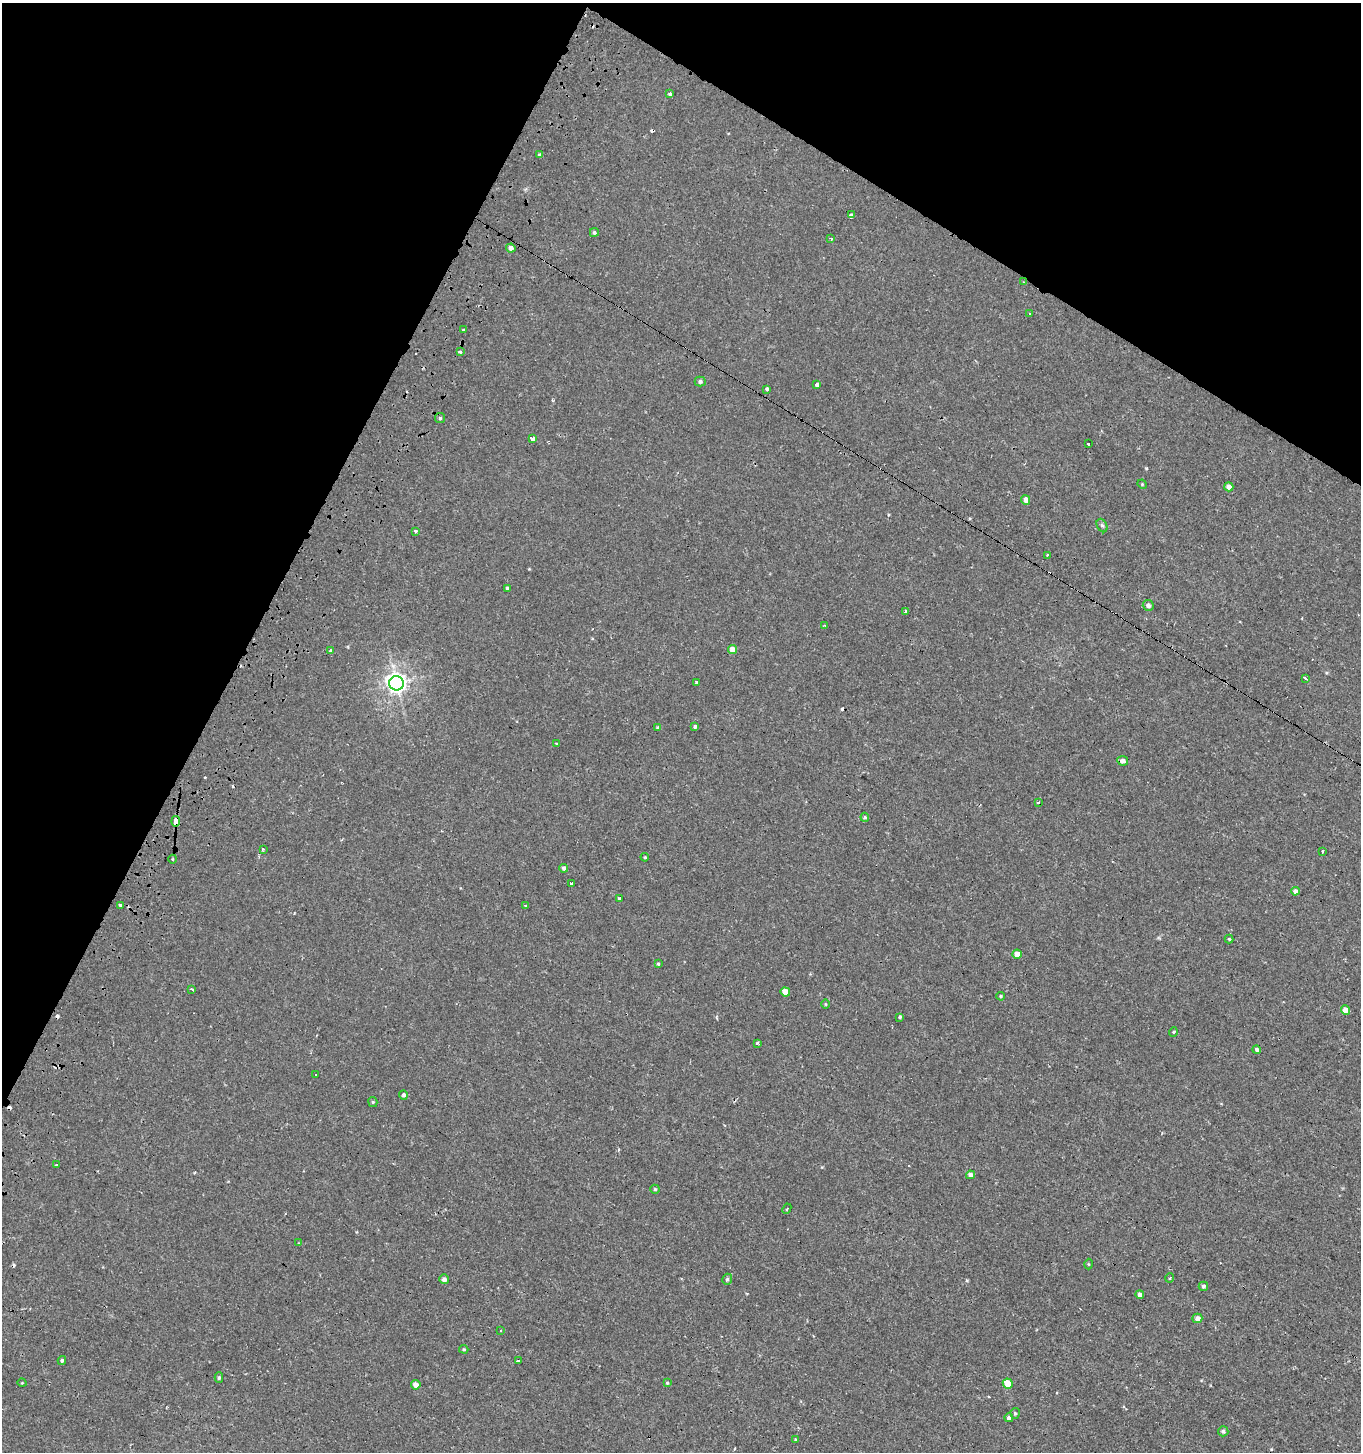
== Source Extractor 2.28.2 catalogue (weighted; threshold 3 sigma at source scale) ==
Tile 2 of 4 x 4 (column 2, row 1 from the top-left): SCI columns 1559-2917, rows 4393-5842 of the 5950 x 5842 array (HDU 1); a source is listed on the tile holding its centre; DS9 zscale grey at full resolution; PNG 1363 x 1454 px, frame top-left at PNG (2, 3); each listed source drawn as its Kron ellipse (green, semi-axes under 4 px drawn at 4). Shown black and unused: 26% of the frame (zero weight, under 2 of 3 exposures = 3% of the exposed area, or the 3 px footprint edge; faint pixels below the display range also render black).
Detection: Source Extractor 2.28.2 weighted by HDU 2 'WHT'; one run over the whole footprint, this tile lists its part. Background -4.14e-04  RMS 0.0023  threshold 0.0104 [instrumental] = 3 sigma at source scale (4.5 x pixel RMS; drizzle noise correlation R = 1.50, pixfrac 1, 0.0396/0.0396 arcsec/px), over >= 5 px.
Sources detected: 100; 12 cosmic-ray / hot-pixel residue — neither listed nor drawn; the other 88 listed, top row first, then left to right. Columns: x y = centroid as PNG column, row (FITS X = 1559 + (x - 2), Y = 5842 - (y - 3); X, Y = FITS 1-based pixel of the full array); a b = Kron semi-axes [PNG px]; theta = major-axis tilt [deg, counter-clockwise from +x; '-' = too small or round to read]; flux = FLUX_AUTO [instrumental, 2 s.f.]
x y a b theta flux
670 94 4 3 - 10
540 155 4 3 - 0.42
851 215 4 3 - 1.6
594 232 4 4 - 0.49
831 239 3 2 - 0.46
511 248 4 4 - 1.1
1024 282 4 3 - 0.24
1030 313 3 2 - 0.34
463 330 3 3 - 0.78
460 352 3 3 - 0.58
700 381 5 5 - 0.62
817 385 4 3 - 2.4
767 389 3 3 - 1.2
440 418 5 5 - 0.38
532 439 4 3 - 6.4
1088 444 3 3 - 4.6
1142 484 5 4 - 0.21
1229 487 4 4 - 1.6
1026 500 5 4 - 1.4
1102 525 7 5 -61 0.43
416 531 3 3 - 1.5
1047 555 3 3 - 0.65
507 588 3 3 - 4.1
1148 605 5 5 - 0.82
905 611 3 3 - 0.58
824 626 4 2 - 0.31
732 649 4 4 - 2.2
331 651 3 3 - 0.53
1305 678 4 3 - 0.83
696 682 3 3 - 0.94
397 683 7 7 - 130
695 726 4 3 - 0.48
658 728 4 3 - 0.35
557 744 3 3 - 1.1
1123 761 5 5 - 1.1
1038 803 3 3 - 2.3
865 817 5 4 - 0.31
176 821 5 4 - 5.7
263 849 3 3 - 0.22
1323 851 4 3 - 1
645 857 4 3 - 0.23
173 859 4 3 - 0.2
564 868 4 4 - 0.81
571 884 4 3 - 1.7
1295 891 4 4 - 1.1
620 898 3 3 - 3.2
120 905 3 3 - 0.52
525 906 3 2 - 0.45
1229 939 4 4 - 0.27
1017 954 4 4 - 2.5
658 964 3 3 - 1.4
192 989 3 2 - 0.54
785 992 4 4 - 2.8
1001 996 4 4 - 0.29
825 1004 4 3 - 0.2
1345 1010 4 4 - 2.1
900 1017 4 3 - 1.4
1173 1032 5 3 - 0.23
757 1043 3 3 - 0.57
1257 1050 4 4 - 0.52
315 1075 3 2 - 0.31
403 1095 5 4 - 0.49
373 1102 5 4 - 0.34
56 1165 3 2 - 0.17
971 1175 4 4 - 1.1
655 1189 4 4 - 0.31
787 1209 5 4 - 0.34
299 1243 4 3 - 0.2
1089 1264 5 3 - 0.21
1170 1278 5 3 - 0.22
444 1279 5 4 - 0.74
727 1279 5 5 - 0.47
1203 1286 5 4 - 0.52
1140 1295 4 4 - 0.66
1197 1318 5 4 - 1.5
500 1330 3 2 - 0.2
464 1349 4 3 - 0.3
62 1360 4 3 - 0.37
518 1361 3 3 - 2.3
219 1378 5 4 - 0.41
22 1383 4 3 - 0.18
667 1383 4 3 - 0.26
1008 1383 5 5 - 4.2
416 1385 5 4 - 1.4
1015 1413 5 4 - 0.35
1009 1418 4 4 - 0.89
1223 1431 5 5 - 0.58
795 1439 3 3 - 0.24
Overlapping masked pixels (flux is a lower limit): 1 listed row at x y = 176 821